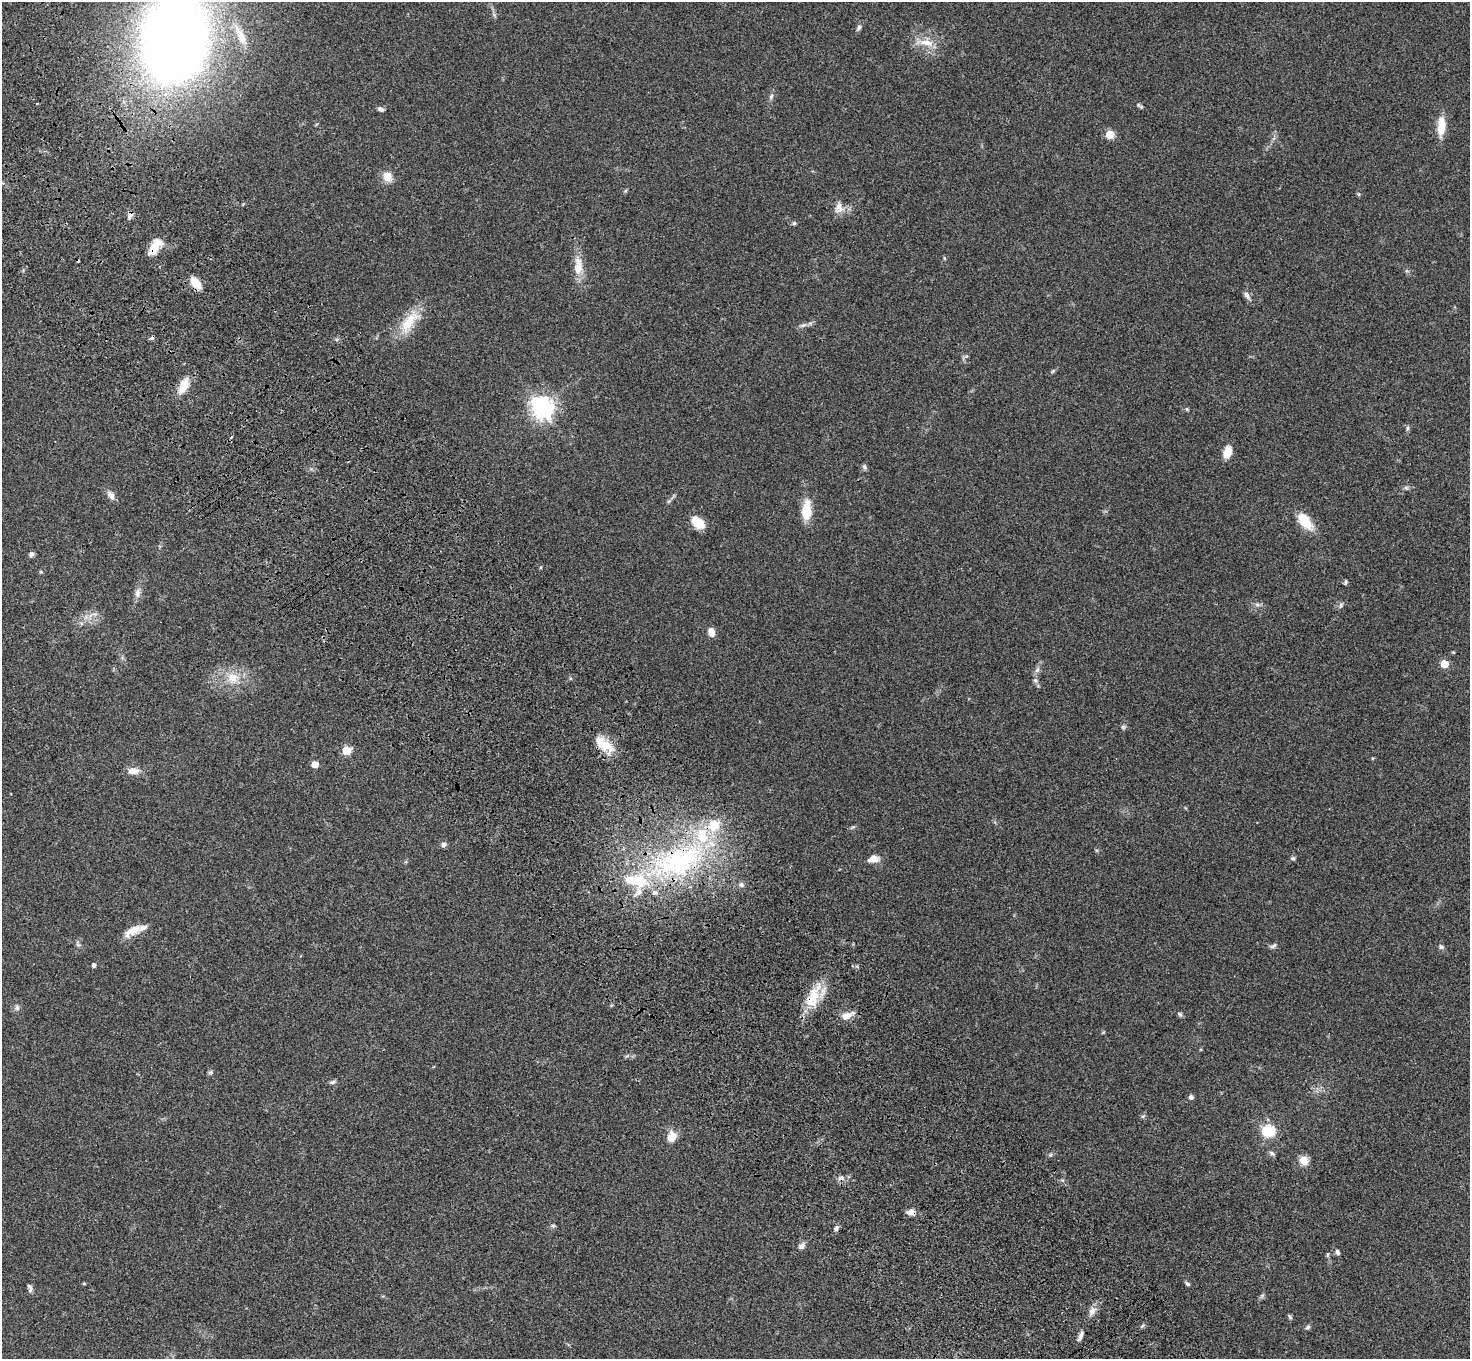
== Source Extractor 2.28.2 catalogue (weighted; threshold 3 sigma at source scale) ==
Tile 11 of 4 x 4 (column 3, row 3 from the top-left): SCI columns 3043-4510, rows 1736-3092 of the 6083 x 6047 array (HDU 1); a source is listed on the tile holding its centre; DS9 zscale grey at full resolution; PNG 1472 x 1361 px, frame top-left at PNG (2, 2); no overlay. Shown black and unused: <1% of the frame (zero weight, under 3 of 4 exposures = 6% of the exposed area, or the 3 px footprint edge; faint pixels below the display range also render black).
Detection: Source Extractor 2.28.2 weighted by HDU 2 'WHT'; one run over the whole footprint, this tile lists its part. Background 0.0472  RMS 0.0052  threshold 0.0233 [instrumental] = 3 sigma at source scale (4.5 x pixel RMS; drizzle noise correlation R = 1.50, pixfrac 1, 0.05/0.05 arcsec/px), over >= 5 px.
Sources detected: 106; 1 inside a brighter object's white glare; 3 cosmic-ray / hot-pixel residue — not listed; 6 inside a brighter listed object's ellipse — not listed separately; the other 96 listed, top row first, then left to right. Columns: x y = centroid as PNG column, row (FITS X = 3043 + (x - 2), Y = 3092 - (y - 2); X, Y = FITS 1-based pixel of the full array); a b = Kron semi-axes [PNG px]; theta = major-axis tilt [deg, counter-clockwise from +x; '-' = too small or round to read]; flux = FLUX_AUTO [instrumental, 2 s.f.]
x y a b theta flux
859 28 10 5 58 1.3
241 36 28 9 -65 6.9
174 40 50 38 87 830
925 42 27 9 -9 7.2
771 96 9 5 63 1.3
37 104 3 2 - 0.94
1138 105 6 5 - 1.1
380 109 8 5 -21 1.5
1441 126 23 9 87 9.8
1110 134 5 5 - 15
387 177 13 11 -52 5.6
625 191 6 4 46 0.67
1359 194 5 5 - 0.68
839 207 16 10 84 4.4
130 216 12 6 66 1.8
794 223 5 5 - 0.82
155 247 20 10 57 9.6
944 258 6 3 -71 0.52
578 266 28 12 -89 8.6
196 283 13 7 -50 8.5
1247 296 14 6 -57 2.2
409 322 38 14 56 15
803 325 11 5 18 1.7
965 357 10 3 26 0.82
1053 371 8 4 36 0.84
183 386 20 9 63 8.6
542 407 8 7 - 370
1187 409 5 5 - 0.65
1407 428 8 4 82 0.93
232 437 3 3 - 1.8
1227 452 15 9 75 5.8
865 467 8 6 -63 1.1
1406 488 7 6 - 1.1
111 495 14 8 -54 2.7
669 501 7 4 44 0.89
806 511 23 10 87 12
1305 521 17 9 -51 16
698 523 14 9 -39 11
31 554 7 6 - 1.3
541 567 5 3 - 0.48
1345 582 6 4 82 0.81
138 593 14 8 82 3
1257 605 7 4 -1 1.1
1340 605 8 4 82 0.98
90 615 13 5 67 2.8
711 632 9 6 -78 4.3
1453 652 4 4 - 0.52
1444 664 5 5 - 12
1037 670 10 5 62 1.8
233 678 19 17 -11 11
1035 680 8 7 - 1.4
1123 727 7 6 - 1.1
604 745 28 12 -39 11
346 750 5 5 - 17
315 764 5 5 - 7.6
133 771 13 8 -5 4.7
852 827 8 4 23 0.82
444 844 7 6 - 1.5
1293 858 6 5 - 0.87
874 859 15 10 8 4.2
677 861 94 44 22 120
741 885 9 7 -17 1.6
133 931 24 10 31 6.8
78 944 9 5 -46 1.2
1273 946 10 5 23 1.3
1441 947 7 5 -21 1.3
94 965 5 4 - 1.3
813 996 36 15 69 16
17 1008 8 7 - 1.4
1180 1014 7 5 -43 1.1
847 1016 16 8 17 4.7
211 1073 6 6 - 0.97
332 1082 9 5 12 1.2
1191 1097 5 5 - 1.5
1143 1116 6 4 18 0.72
1268 1131 6 6 - 48
671 1137 13 9 63 6.7
1272 1153 8 6 -36 1.2
1051 1155 6 6 - 1
1304 1161 11 9 -31 5.4
841 1178 10 7 6 2.3
911 1212 11 8 -11 2.7
553 1226 6 5 - 0.86
836 1228 7 6 - 1.4
802 1246 9 7 43 2.2
1337 1252 8 5 -71 1.3
1328 1255 7 4 89 0.78
84 1284 5 3 - 0.48
1187 1284 8 4 -36 0.97
30 1288 10 5 -75 1.6
1262 1296 8 5 53 1.1
1092 1311 13 8 52 3.4
1290 1317 7 5 -53 0.84
1142 1326 7 4 44 0.82
1308 1327 7 5 48 1.1
1080 1336 14 5 69 2.1
Overlapping masked pixels (flux is a lower limit): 8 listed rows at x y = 174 40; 130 216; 155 247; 196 283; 604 745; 677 861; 813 996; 911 1212
Isophote crosses this tile's border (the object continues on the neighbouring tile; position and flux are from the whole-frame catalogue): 1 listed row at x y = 174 40